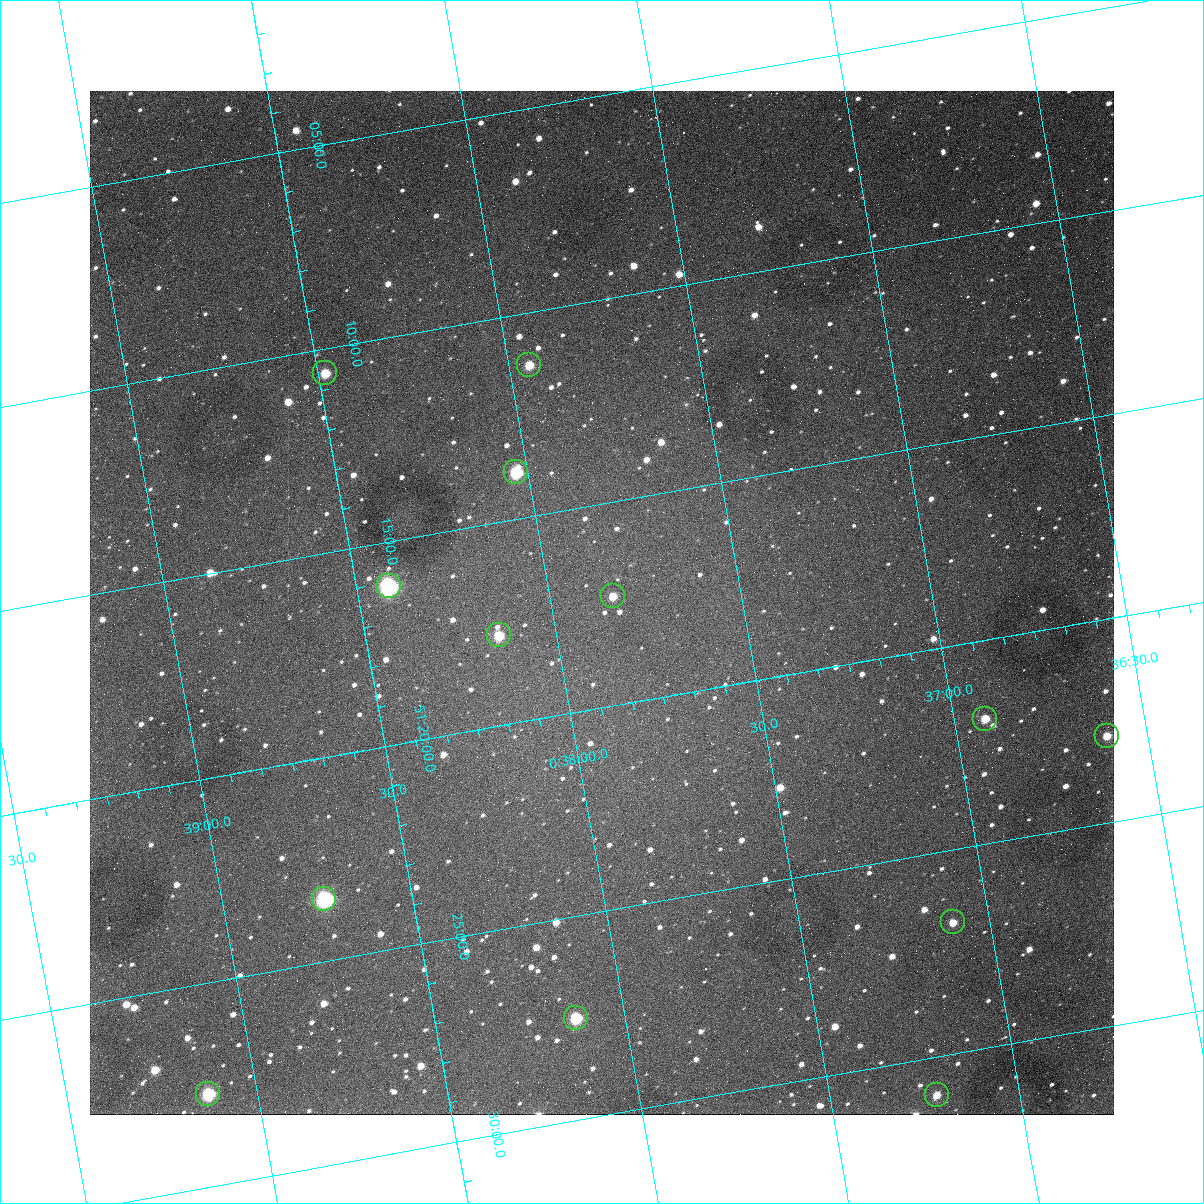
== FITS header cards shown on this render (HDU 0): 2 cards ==
NAXIS1  =                 1024
NAXIS2  =                 1024

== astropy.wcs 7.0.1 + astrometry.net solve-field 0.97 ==
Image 1024 x 1024 px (HDU 0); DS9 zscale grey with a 90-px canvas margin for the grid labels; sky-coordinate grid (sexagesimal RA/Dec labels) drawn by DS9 from the SOLVED WCS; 13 Tycho-2 reference stars matched to detected sources circled (green)
Header WCS: none
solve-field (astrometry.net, Tycho-2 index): SOLVED blind (the file carries no WCS)
Solved WCS: RA---TAN-SIP/DEC--TAN-SIP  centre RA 00:37:52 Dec +51:17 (9.47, +51.29 deg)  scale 1.49 arcsec/px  FOV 25.5' x 25.5'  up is -170 deg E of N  parity flipped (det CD > 0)
(file carries no celestial WCS; the grid is the blind solution)
Tycho-2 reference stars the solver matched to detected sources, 13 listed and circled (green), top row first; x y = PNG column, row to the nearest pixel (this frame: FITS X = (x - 90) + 1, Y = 1024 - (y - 91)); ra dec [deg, ICRS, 3 dp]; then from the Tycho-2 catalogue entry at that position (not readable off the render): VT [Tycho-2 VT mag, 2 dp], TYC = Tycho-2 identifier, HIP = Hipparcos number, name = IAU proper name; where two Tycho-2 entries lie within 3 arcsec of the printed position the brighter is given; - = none
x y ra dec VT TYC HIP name
529 365 9.486 +51.188 10.87 3261-2086-1 - -
325 373 9.620 +51.177 10.71 3261-2090-1 - -
516 472 9.507 +51.231 9.24 3261-2068-1 - -
389 586 9.604 +51.268 7.70 3261-1879-1 3018 -
613 596 9.459 +51.289 11.04 3261-1703-1 - -
499 635 9.538 +51.296 10.24 3261-1493-1 - -
985 719 9.229 +51.365 11.03 3261-2198-1 - -
1107 736 9.152 +51.381 11.06 3261-1519-1 - -
324 899 9.683 +51.391 7.88 3261-1837-1 - -
953 922 9.274 +51.446 10.91 3261-1253-1 - -
576 1018 9.532 +51.458 9.03 3261-1423-1 - -
208 1094 9.782 +51.462 9.45 3261-1155-1 - -
937 1095 9.305 +51.516 11.13 3261-2117-1 - -